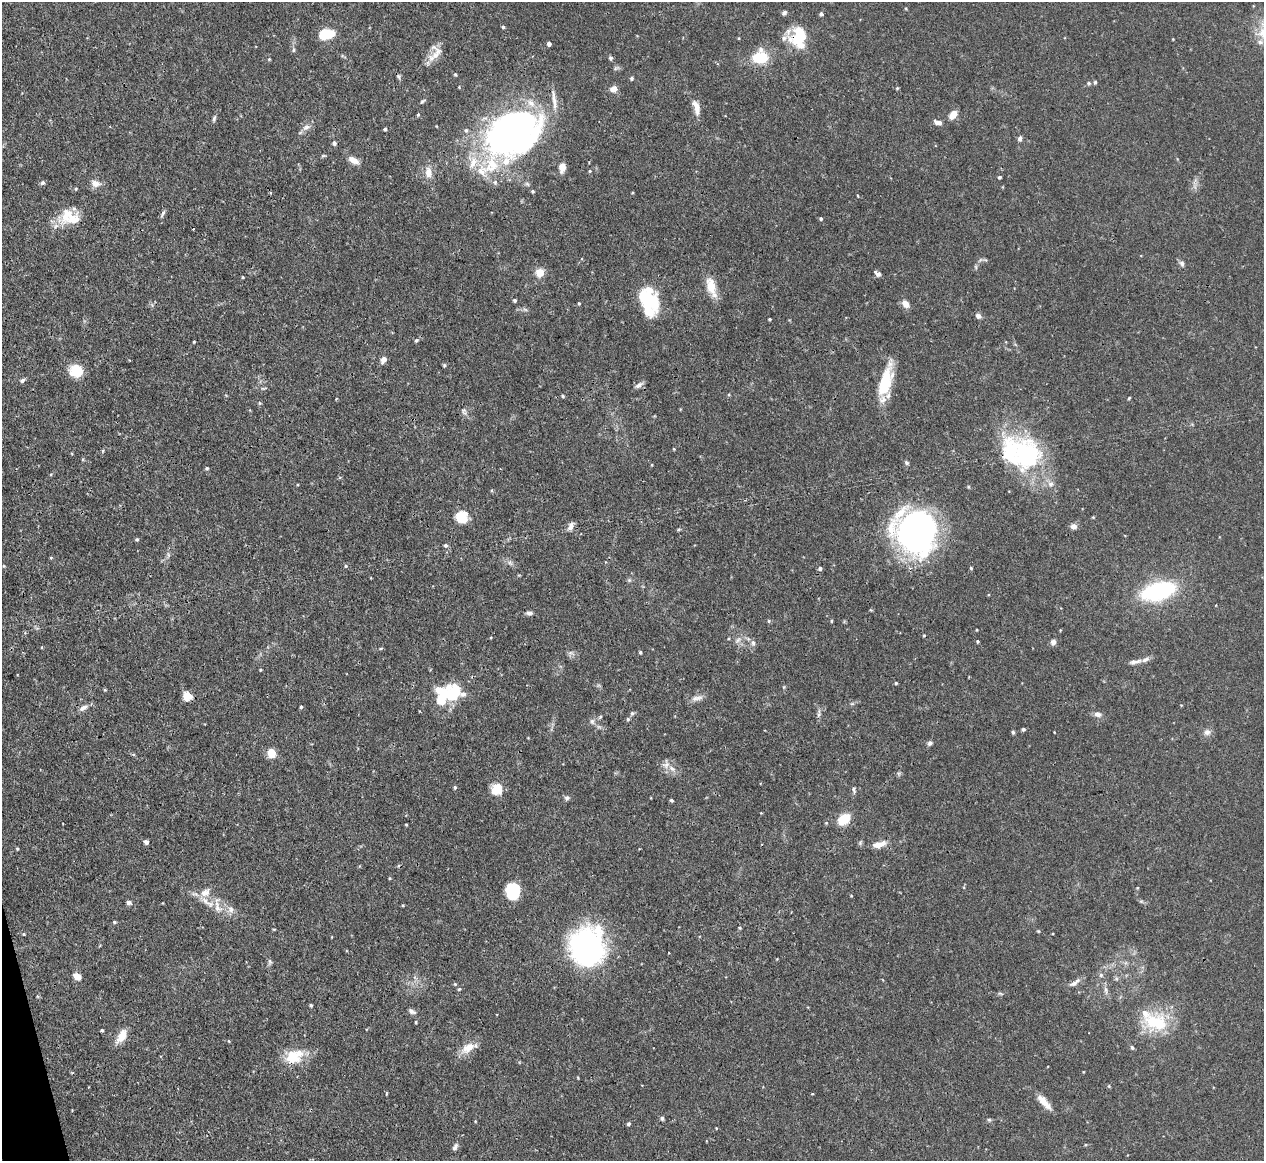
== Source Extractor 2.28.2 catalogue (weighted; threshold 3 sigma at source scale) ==
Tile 7 of 4 x 4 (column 3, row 2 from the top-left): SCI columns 2535-3796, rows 2466-3624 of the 5067 x 5049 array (HDU 1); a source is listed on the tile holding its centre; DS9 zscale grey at full resolution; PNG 1266 x 1163 px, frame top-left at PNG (2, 2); no overlay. Shown black and unused: <1% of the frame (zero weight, under 3 of 4 exposures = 1% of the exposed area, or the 3 px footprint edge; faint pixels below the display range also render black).
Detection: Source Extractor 2.28.2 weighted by HDU 2 'WHT'; one run over the whole footprint, this tile lists its part. Background 0.0736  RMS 0.0041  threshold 0.0184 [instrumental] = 3 sigma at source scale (4.5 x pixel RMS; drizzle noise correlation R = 1.50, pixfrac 1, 0.05/0.05 arcsec/px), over >= 5 px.
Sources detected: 185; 2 inside a brighter object's white glare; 2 cosmic-ray / hot-pixel residue — not listed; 17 inside a brighter listed object's ellipse — not listed separately; the other 164 listed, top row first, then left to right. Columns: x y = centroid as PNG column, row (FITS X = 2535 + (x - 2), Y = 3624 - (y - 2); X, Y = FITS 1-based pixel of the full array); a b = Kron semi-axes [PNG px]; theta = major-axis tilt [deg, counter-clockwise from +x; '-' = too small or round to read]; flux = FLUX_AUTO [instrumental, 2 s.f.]
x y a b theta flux
784 13 6 4 47 1
821 14 4 3 - 0.96
503 27 4 4 - 0.61
326 34 13 8 15 15
800 36 22 16 64 17
1173 39 3 2 - 0.28
1260 42 9 6 -18 1.8
549 44 4 4 - 1.6
293 50 6 4 89 0.61
436 54 23 13 -88 4.7
610 58 6 5 - 0.77
761 58 13 9 2 16
269 59 4 4 - 0.38
455 74 4 4 - 0.56
632 78 5 4 - 0.65
1095 82 5 4 - 0.69
1089 83 5 4 - 0.59
897 88 4 4 - 0.44
614 89 8 7 - 2.8
422 101 7 4 28 0.62
696 108 21 7 -75 3.8
418 115 4 3 - 0.5
953 115 8 6 54 4.7
214 118 10 4 76 0.87
938 122 10 6 -15 2
306 127 13 7 24 2
385 129 4 4 - 0.65
466 130 6 5 - 0.71
513 133 60 38 41 190
1020 139 7 5 70 1.1
334 143 5 4 - 1.1
323 156 6 4 3 0.49
353 160 13 7 -29 3.1
562 167 8 6 79 4.3
590 171 4 4 - 0.43
428 173 15 9 -83 3.7
1000 177 3 3 - 0.81
42 183 6 5 - 0.78
95 183 10 8 -19 3
76 189 5 4 - 0.45
533 191 4 4 - 0.53
163 214 10 4 63 0.89
66 215 26 14 67 8.4
821 219 4 4 - 0.63
1182 263 8 6 -76 1.2
976 267 6 4 -72 0.5
540 273 10 9 - 4.1
878 274 8 5 -38 1.3
243 277 3 3 - 0.37
711 287 26 10 -73 7.2
648 299 25 15 -40 22
515 300 4 4 - 0.79
579 303 4 4 - 0.42
906 304 10 7 -48 2.8
978 316 7 6 - 1.3
769 319 3 3 - 0.48
416 340 5 5 - 0.7
194 342 4 3 - 0.31
383 360 7 6 - 2.5
444 365 5 4 - 0.55
76 371 15 14 - 8.4
22 380 7 5 35 0.97
885 381 38 13 74 16
639 385 11 6 35 1.6
264 388 7 4 0 0.57
563 396 4 4 - 0.51
1129 398 4 3 - 0.43
260 403 5 5 - 0.49
674 449 4 3 - 0.31
103 451 5 4 - 0.44
1026 455 52 39 -66 50
907 463 6 5 - 0.71
207 468 4 4 - 0.63
462 517 12 12 - 7.4
571 526 11 6 59 1.9
1074 526 8 6 -1 2
915 531 31 27 -81 190
137 539 4 4 - 0.61
446 545 5 5 - 0.85
51 558 5 3 - 0.35
510 563 7 5 -44 1
4 566 5 3 - 0.38
346 566 5 5 - 0.5
820 568 5 4 - 1
971 568 4 3 - 0.46
1158 591 27 13 15 54
529 613 7 5 -4 1.2
769 621 5 3 - 0.46
831 621 4 3 - 0.41
738 640 11 5 45 1.3
977 641 4 3 - 0.46
1053 642 7 6 - 1.5
753 643 7 6 - 1.3
42 647 4 3 - 0.35
640 652 4 3 - 0.6
570 653 8 5 11 1.1
1135 662 20 6 10 2.7
260 670 4 3 - 0.41
896 683 3 3 - 0.48
105 690 5 3 - 0.38
463 694 13 8 -1 2.1
187 696 9 8 - 4.9
441 696 27 14 -87 12
697 698 18 7 13 2.3
301 707 5 4 - 0.55
83 708 12 7 32 2.1
632 713 6 5 - 0.68
819 713 15 3 81 1.1
1098 714 10 7 -11 1.9
628 719 5 5 - 0.56
592 721 8 6 -76 1.2
1023 729 5 4 - 0.58
1013 732 5 4 - 0.68
1207 732 9 9 - 1.9
930 743 6 6 - 0.99
271 753 9 8 - 5.6
666 765 11 8 6 2.4
455 787 5 4 - 0.59
497 789 12 10 52 7.7
854 790 8 4 -71 0.84
567 798 7 6 - 0.97
671 800 4 4 - 0.68
844 819 14 9 40 9.5
826 823 4 4 - 0.35
406 825 4 3 - 0.34
146 842 5 5 - 1.1
879 844 19 8 15 3.9
17 849 4 3 - 0.5
513 891 12 10 -76 24
205 893 15 11 31 3.8
851 896 4 3 - 0.3
129 903 6 5 - 1.2
217 907 21 9 -68 4.8
231 909 9 8 - 2.1
114 922 4 3 - 0.52
739 928 4 3 - 0.46
1038 931 5 3 - 0.38
24 934 4 3 - 0.39
587 948 38 34 -79 85
270 962 9 5 78 0.86
1101 975 6 6 - 0.83
77 976 8 6 -32 3.1
1074 983 18 6 35 2.1
455 984 5 4 - 0.51
459 989 4 4 - 0.53
1106 990 13 4 -80 1.3
311 1005 4 4 - 0.57
412 1011 11 5 -28 1.4
416 1022 5 3 - 0.37
1156 1022 35 22 -12 19
102 1030 3 3 - 0.59
122 1036 15 8 59 6.2
229 1041 4 3 - 0.3
1132 1047 6 4 -67 0.6
468 1048 21 11 29 5.4
291 1057 23 18 -19 9.9
1109 1086 6 4 90 0.42
1044 1102 22 7 -48 4.9
662 1118 5 4 - 0.79
989 1120 6 5 - 0.59
475 1121 4 3 - 0.33
629 1124 4 4 - 0.79
716 1128 3 2 - 0.3
455 1147 10 5 61 1.2
Overlapping masked pixels (flux is a lower limit): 3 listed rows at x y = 800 36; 513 133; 187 696